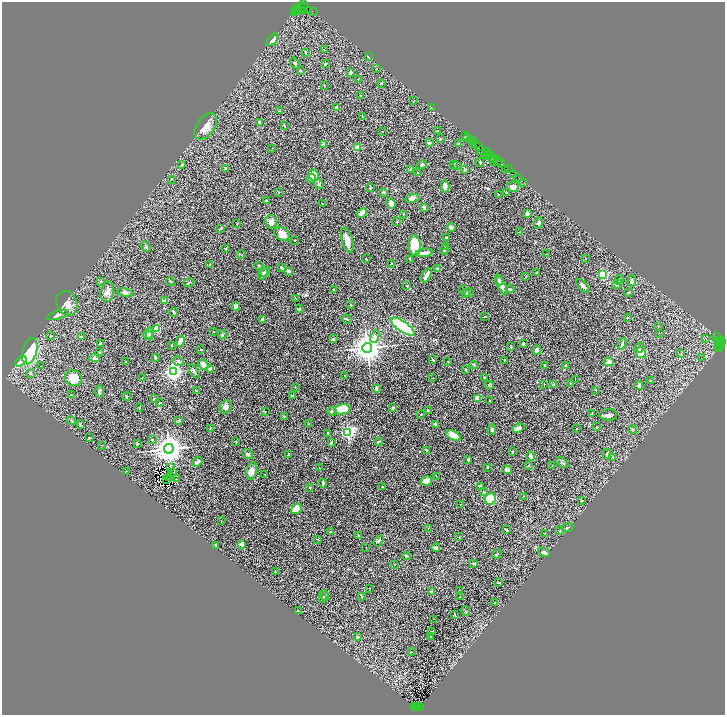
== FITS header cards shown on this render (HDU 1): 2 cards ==
NAXIS1  =                 1445
NAXIS2  =                 1426

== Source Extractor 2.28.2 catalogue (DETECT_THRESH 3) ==
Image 1445 x 1426 px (HDU 1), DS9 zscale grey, zoomed out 1/2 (1 PNG px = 2 x 2 image px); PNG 727 x 717 px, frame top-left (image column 1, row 1426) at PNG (2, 2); each listed source drawn as its Kron ellipse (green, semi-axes under 4 px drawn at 4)
Background 2.84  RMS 0.062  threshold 0.187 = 3 sigma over >= 5 px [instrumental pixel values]
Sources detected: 394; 52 cannot appear on this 1/2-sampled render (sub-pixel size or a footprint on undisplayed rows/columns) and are neither listed nor drawn; the other 342 listed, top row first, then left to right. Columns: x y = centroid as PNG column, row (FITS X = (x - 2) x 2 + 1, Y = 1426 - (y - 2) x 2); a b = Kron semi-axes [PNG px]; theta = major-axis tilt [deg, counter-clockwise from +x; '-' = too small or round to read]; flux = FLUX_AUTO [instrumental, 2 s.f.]
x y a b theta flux
303 4 2 1 - 120
299 7 2 1 - 97
304 8 2 1 - 130
301 9 5 2 - 980
295 10 4 2 - 310
298 10 3 1 - 480
303 10 3 2 - 520
304 11 3 2 - 470
308 11 3 1 - 230
295 12 3 1 - 330
313 12 3 1 - 160
272 40 7 4 51 76
324 50 3 2 - 6.2
305 52 3 2 - 7.1
368 57 3 1 - 7.1
295 63 6 3 -54 18
326 64 3 2 - 11
377 69 2 2 - 9.1
300 70 3 3 - 11
350 73 3 3 - 18
358 79 3 2 - 5
381 83 3 3 - 7.4
324 86 2 1 - 4
361 95 2 1 - 3.9
414 101 2 1 - 3.5
336 107 3 3 - 16
431 108 2 2 - 15
279 111 2 2 - 5.9
362 116 3 2 - 8.5
259 123 2 2 - 45
284 125 4 2 - 5.4
205 126 15 9 54 140
382 131 2 1 - 3.3
437 131 3 2 - 4.9
466 136 3 2 - 130
467 138 3 1 - 420
440 139 2 2 - 15
472 141 3 1 - 200
474 142 3 2 - 270
429 143 2 2 - 42
323 144 3 3 - 10
459 144 3 2 - 17
473 144 2 1 - 40
479 147 2 2 - 520
272 148 3 1 - 3.5
357 148 3 3 - 110
480 151 3 1 - 140
487 152 2 2 - 240
490 154 3 1 - 360
488 155 4 2 - 810
491 156 3 1 - 370
495 158 3 1 - 530
492 159 2 2 - 140
493 161 2 1 - 850
498 161 2 1 - 97
480 162 5 3 - 13
500 163 4 1 - 560
182 164 4 3 - 12
454 164 3 2 - 6.5
421 165 5 3 - 16
457 165 3 2 - 7.6
226 168 3 3 - 14
410 169 4 2 - 8.8
465 169 3 3 - 14
506 169 4 2 - 400
508 169 2 1 - 76
418 173 2 2 - 6.5
514 174 3 2 - 510
314 175 6 5 - 160
518 177 2 2 - 320
311 178 4 3 - 17
171 179 2 2 - 4.6
524 182 2 1 - 140
319 184 5 2 - 10
445 186 6 4 -85 54
513 187 6 5 - 54
370 188 4 2 - 8.8
279 192 2 1 - 7.7
383 192 3 3 - 16
506 193 3 2 - 4.5
499 195 3 2 - 7
412 198 7 4 10 27
266 201 3 2 - 13
322 203 2 1 - 3.3
391 203 5 4 - 82
424 208 4 2 - 27
362 213 5 3 - 66
527 213 3 3 - 28
403 214 3 2 - 5.4
271 222 7 6 - 79
397 222 3 3 - 11
237 223 3 2 - 7.7
539 223 5 4 - 29
451 227 4 3 - 22
221 228 4 2 - 6.9
519 232 2 2 - 4.1
282 234 8 6 -40 110
446 237 3 2 - 23
294 240 2 2 - 6.4
347 240 13 5 -74 100
415 245 10 6 -86 480
146 247 6 3 -56 18
446 247 3 2 - 9.3
225 249 2 2 - 11
445 250 4 3 - 18
424 253 8 3 6 99
547 254 2 1 - 15
241 255 4 1 - 6
586 258 2 1 - 3.2
366 259 3 1 - 4.7
410 259 4 2 - 8.7
391 263 2 2 - 14
210 264 3 2 - 5.5
259 265 3 2 - 6.7
281 268 4 2 - 15
437 268 3 3 - 9.4
289 271 4 3 - 29
265 272 5 3 - 17
263 273 6 4 68 23
537 273 3 2 - 13
603 274 4 3 - 770
426 275 8 3 66 71
526 276 3 2 - 5.7
619 280 5 3 - 13
101 281 4 3 - 12
170 281 4 3 - 11
499 281 4 3 - 33
632 281 5 4 - 23
189 282 6 3 24 14
617 284 5 3 - 18
501 285 11 3 -64 89
407 286 3 2 - 6.3
583 286 9 3 -45 38
334 289 2 2 - 5
510 289 4 3 - 11
463 290 2 2 - 3.4
107 292 10 6 82 53
125 292 8 4 -11 28
628 292 4 3 - 11
466 293 4 3 - 11
469 293 5 2 - 10
295 298 4 1 - 4
165 301 4 3 - 23
67 303 12 10 -71 110
351 305 3 3 - 8.8
236 306 4 4 - 30
299 309 4 3 - 13
174 312 4 2 - 19
57 315 10 4 17 54
484 316 4 2 - 6.5
628 318 3 2 - 4.5
347 319 5 2 - 15
262 320 4 3 - 30
658 326 2 2 - 4.6
403 327 14 5 -34 1500
157 329 4 4 - 260
213 332 2 2 - 19
660 333 2 1 - 5.1
150 334 6 3 86 35
148 335 5 3 - 34
222 335 5 3 - 15
51 336 3 2 - 4.3
716 336 2 1 - 1000
81 337 4 2 - 17
375 337 6 4 66 39
706 338 3 2 - 9.5
333 339 3 3 - 13
719 340 3 2 - 940
180 341 6 3 63 100
721 342 4 2 - 510
719 343 2 2 - 650
100 344 2 2 - 27
523 344 4 3 - 14
622 344 6 4 72 18
721 345 2 2 - 140
171 346 2 2 - 7
718 346 3 1 - 230
511 347 4 3 - 7.3
719 347 3 2 - 330
367 348 5 4 - 20000
639 348 5 3 - 16
201 350 2 2 - 11
537 350 4 3 - 68
30 351 13 7 74 930
99 352 2 2 - 7
641 353 5 5 - 170
681 354 3 2 - 5.6
155 357 4 2 - 13
94 358 5 3 - 24
701 358 2 1 - 8.5
433 360 3 2 - 7.9
504 360 2 2 - 5.1
21 361 6 4 38 170
125 361 2 2 - 5.1
178 361 5 4 - 25
448 362 3 2 - 5.4
609 362 5 4 - 62
203 365 5 4 - 66
473 365 4 3 - 9.7
545 365 3 3 - 7.9
566 365 3 2 - 12
41 366 2 1 - 6.5
210 369 4 3 - 21
466 369 3 3 - 9.1
194 371 8 2 -56 20
173 372 4 4 - 5500
30 374 4 4 - 12
345 375 2 1 - 3.9
73 378 8 7 - 170
142 378 2 1 - 3.1
433 378 2 1 - 2.9
485 378 4 3 - 15
575 379 2 1 - 3.3
651 381 3 2 - 11
570 383 2 2 - 5.5
544 384 2 1 - 5.6
489 385 5 2 - 9.8
553 385 3 3 - 11
639 386 4 3 - 30
295 387 2 2 - 4.1
376 388 3 3 - 24
596 390 2 2 - 3.6
196 391 3 2 - 5.1
99 392 6 4 -89 21
71 395 2 2 - 4.9
126 396 4 3 - 10
292 396 3 3 - 14
154 398 3 2 - 17
478 398 3 3 - 110
490 401 2 2 - 6.4
160 403 3 1 - 8.1
140 407 3 2 - 6.3
226 407 7 5 53 37
392 408 4 3 - 13
342 409 8 5 8 280
265 411 2 2 - 6.3
332 411 5 3 - 26
428 411 3 2 - 8.9
421 414 2 2 - 5.5
592 414 4 2 - 11
608 415 9 6 1 38
284 416 3 3 - 6.4
71 421 5 2 - 12
179 421 4 3 - 15
309 424 3 2 - 5.2
435 424 3 2 - 14
80 425 3 2 - 10
597 427 2 2 - 12
518 428 6 3 23 43
210 429 3 2 - 5.3
577 429 2 2 - 3.8
633 429 5 3 - 11
492 430 5 3 - 16
348 432 4 3 - 2300
327 434 3 2 - 8.8
453 435 8 4 -24 150
89 438 3 3 - 6.2
152 439 3 2 - 18
236 442 3 3 - 5.2
331 442 3 2 - 14
379 442 4 2 - 13
137 444 3 3 - 9.7
102 445 2 1 - 3.3
169 449 5 4 - 19000
427 450 3 2 - 20
512 452 2 2 - 8.2
248 454 6 4 -38 26
607 454 5 3 - 12
289 455 3 2 - 10
531 456 5 3 - 34
612 457 3 2 - 7
468 459 3 3 - 14
197 462 5 4 - 40
562 462 7 3 -39 18
528 465 2 2 - 4.5
552 465 2 2 - 5.1
170 467 2 1 - 5.1
488 467 2 2 - 6.6
319 468 3 2 - 5.1
507 470 5 4 - 36
126 471 2 2 - 4.8
252 471 8 5 77 65
172 472 2 1 - 3.1
265 474 2 2 - 3.6
171 476 2 1 - 3.8
436 476 3 2 - 4.4
168 478 2 1 - 0.017
176 479 2 1 - 0.13
166 480 2 1 - 3.9
426 481 6 4 10 65
323 483 4 2 - 18
480 486 3 3 - 19
309 487 3 2 - 7.8
382 487 3 2 - 12
483 492 3 3 - 12
524 496 2 1 - 5.1
490 499 6 5 - 320
582 501 3 2 - 10
460 504 3 2 - 3.9
296 509 6 4 37 120
221 521 2 2 - 4.6
567 527 6 2 23 11
428 528 3 2 - 6.1
506 530 3 2 - 9.7
560 531 3 2 - 5.8
330 532 4 2 - 11
545 533 2 2 - 5.8
359 536 3 2 - 7
459 537 3 2 - 4.4
318 539 3 3 - 5.1
378 541 6 4 57 20
242 544 2 2 - 140
216 545 3 3 - 11
366 548 2 1 - 2.9
436 548 4 2 - 45
544 552 6 4 -22 30
497 554 5 2 - 15
406 556 4 3 - 13
394 564 2 2 - 3.8
474 564 3 3 - 12
275 572 2 1 - 3.9
498 583 2 2 - 14
370 588 2 1 - 3.6
460 590 2 1 - 2.7
431 592 4 3 - 21
324 596 6 4 -52 22
362 596 2 2 - 11
459 597 2 1 - 4.3
322 598 3 3 - 11
494 603 2 1 - 6.1
298 611 4 1 - 4.7
466 611 5 3 - 9.1
455 615 3 1 - 7
433 619 2 1 - 3.3
432 632 3 2 - 21
357 637 3 2 - 24
431 637 3 2 - 4.8
411 652 4 2 - 5.9
415 707 2 1 - 100
419 707 2 1 - 330
416 708 2 1 - 110
418 708 2 2 - 260
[52 sub-pixel or undisplayed-footprint detections neither listed nor drawn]